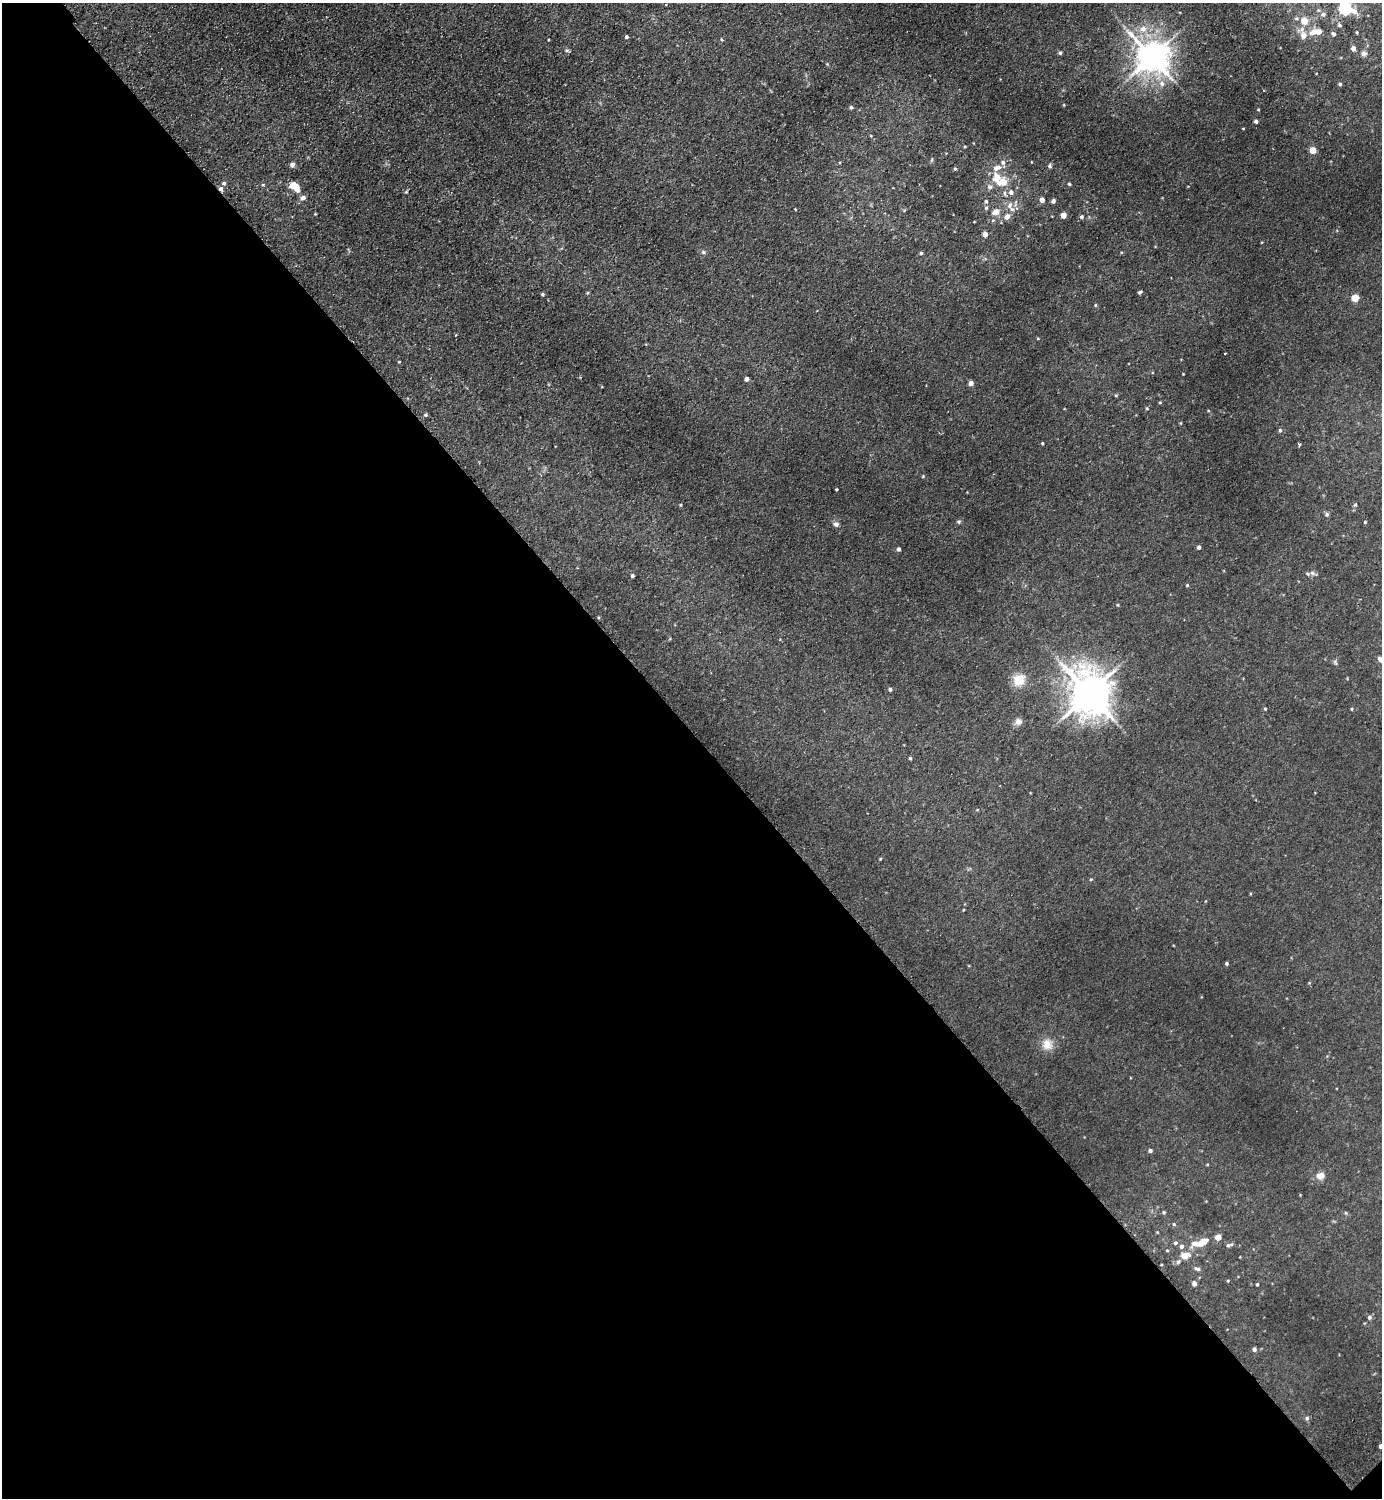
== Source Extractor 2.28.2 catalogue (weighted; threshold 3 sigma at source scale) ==
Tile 14 of 4 x 4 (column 2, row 4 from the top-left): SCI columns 1583-2962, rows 45-1540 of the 6066 x 6072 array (HDU 1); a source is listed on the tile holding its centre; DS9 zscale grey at full resolution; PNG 1384 x 1500 px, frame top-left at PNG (2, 3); no overlay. Shown black and unused: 51% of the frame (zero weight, under 2 of 3 exposures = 3% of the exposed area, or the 3 px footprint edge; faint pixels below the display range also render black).
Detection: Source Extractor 2.28.2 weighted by HDU 2 'WHT'; one run over the whole footprint, this tile lists its part. Background 0.0275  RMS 0.011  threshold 0.0484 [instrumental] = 3 sigma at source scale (4.5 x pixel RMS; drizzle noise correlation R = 1.50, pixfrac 1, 0.05/0.05 arcsec/px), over >= 5 px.
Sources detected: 128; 5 inside a brighter listed object's ellipse — not listed separately; the other 123 listed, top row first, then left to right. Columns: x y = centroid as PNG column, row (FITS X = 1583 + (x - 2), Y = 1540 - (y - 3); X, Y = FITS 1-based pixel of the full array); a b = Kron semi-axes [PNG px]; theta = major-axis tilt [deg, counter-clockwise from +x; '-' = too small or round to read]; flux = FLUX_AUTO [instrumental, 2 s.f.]
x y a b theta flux
1345 8 7 7 - 110
1318 10 6 5 - 2
1355 11 8 7 - 7.4
1323 14 7 5 25 3.2
1296 18 6 5 - 2.1
1304 21 5 5 - 16
1339 25 6 5 - 2.2
1143 29 9 8 - 8.4
1313 32 11 7 41 7.3
1319 32 6 5 - 9.1
1357 32 4 3 - 0.95
1333 34 6 5 - 2.3
1303 35 13 8 -50 9.6
626 37 4 4 - 1.7
722 40 5 3 - 1.1
1353 48 4 4 - 5.2
567 50 6 4 0 1.5
1060 53 4 4 - 2.1
1364 54 8 6 1 3.5
1152 56 10 9 - 1900
1162 84 8 7 - 5.2
1340 84 4 4 - 1.5
1064 105 4 3 - 0.8
851 107 5 5 - 1.8
1258 109 4 3 - 0.9
1256 121 4 4 - 2.8
1313 150 4 4 - 21
932 159 7 3 71 1.3
292 165 5 4 - 5.3
1050 166 5 5 - 2.1
997 168 11 7 16 7.1
955 169 4 4 - 1.4
1002 182 11 7 15 18
224 183 5 4 - 1.9
1069 184 4 3 - 1.5
263 185 5 3 - 0.98
294 186 12 7 -34 18
990 187 8 7 - 3.4
221 189 5 4 - 3.7
406 192 4 3 - 1.1
1011 192 6 6 - 4.1
1005 193 8 4 -70 2.2
302 198 7 5 14 4.3
1042 200 4 4 - 6.9
986 201 5 5 - 2
1053 201 4 4 - 2.9
1009 206 10 8 74 5.6
986 208 5 4 - 1.8
795 209 3 3 - 0.71
996 212 8 6 20 9.3
315 214 4 3 - 0.82
1063 215 4 4 - 12
1007 216 6 5 - 7.6
1081 217 5 4 - 2.1
985 234 4 4 - 7.5
703 252 6 6 - 1.9
921 253 4 3 - 1.7
1140 292 4 3 - 1.7
542 294 3 3 - 1.7
1355 298 5 4 - 28
1095 305 4 4 - 1.1
1038 338 4 3 - 0.8
1225 353 3 2 - 0.84
399 362 4 3 - 0.88
1183 374 2 2 - 0.62
746 379 4 4 - 4.6
971 383 4 4 - 6.8
1116 395 4 4 - 1.1
1160 402 4 3 - 0.92
1147 408 4 4 - 1
426 415 5 5 - 1.7
1181 423 5 3 - 0.82
1280 430 5 4 - 1.7
1042 443 3 3 - 1.4
1299 445 3 3 - 3.2
923 476 4 3 - 0.93
836 489 3 3 - 1.1
1355 504 5 4 - 2.2
680 505 4 3 - 0.98
1327 514 6 5 - 2
959 522 6 5 - 1.7
1365 522 4 3 - 1.2
836 524 8 7 - 3.2
1199 547 4 4 - 3.3
898 549 4 3 - 3.2
1312 573 9 6 -19 3.5
632 576 3 3 - 2.3
1187 585 4 3 - 1.1
1118 605 4 3 - 1.1
1381 660 8 5 -31 5.6
1335 662 9 4 -63 1.8
1019 680 17 15 33 17
890 689 4 4 - 2.5
1089 693 13 11 -67 3200
1265 709 4 3 - 1.3
1352 709 4 3 - 1
1018 722 9 8 - 5.7
910 758 3 3 - 1.4
880 859 4 3 - 0.97
1091 879 5 3 - 0.93
1227 963 4 4 - 1.6
1047 1044 15 14 - 12
1150 1150 5 4 - 2.1
1320 1175 9 8 - 8.2
1164 1212 4 4 - 1.4
1174 1224 5 4 - 1.2
1157 1232 4 3 - 0.77
1218 1237 4 4 - 14
1175 1243 5 5 - 2.1
1202 1243 15 7 30 18
1228 1245 6 6 - 2.4
1182 1246 6 5 - 3.4
1167 1250 5 3 - 0.87
1185 1256 7 6 - 13
1178 1262 7 5 55 2.5
1197 1269 9 5 -15 2.8
1228 1281 4 3 - 0.88
1194 1284 5 4 - 4.8
1257 1284 3 3 - 1.5
1369 1317 5 5 - 2.5
1254 1349 4 4 - 3.3
1307 1418 6 5 - 2.2
1381 1446 4 4 - 5.2
Overlapping masked pixels (flux is a lower limit): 1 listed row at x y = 221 189
Isophote crosses this tile's border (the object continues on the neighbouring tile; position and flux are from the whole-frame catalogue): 3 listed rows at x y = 1345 8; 1381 660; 1381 1446